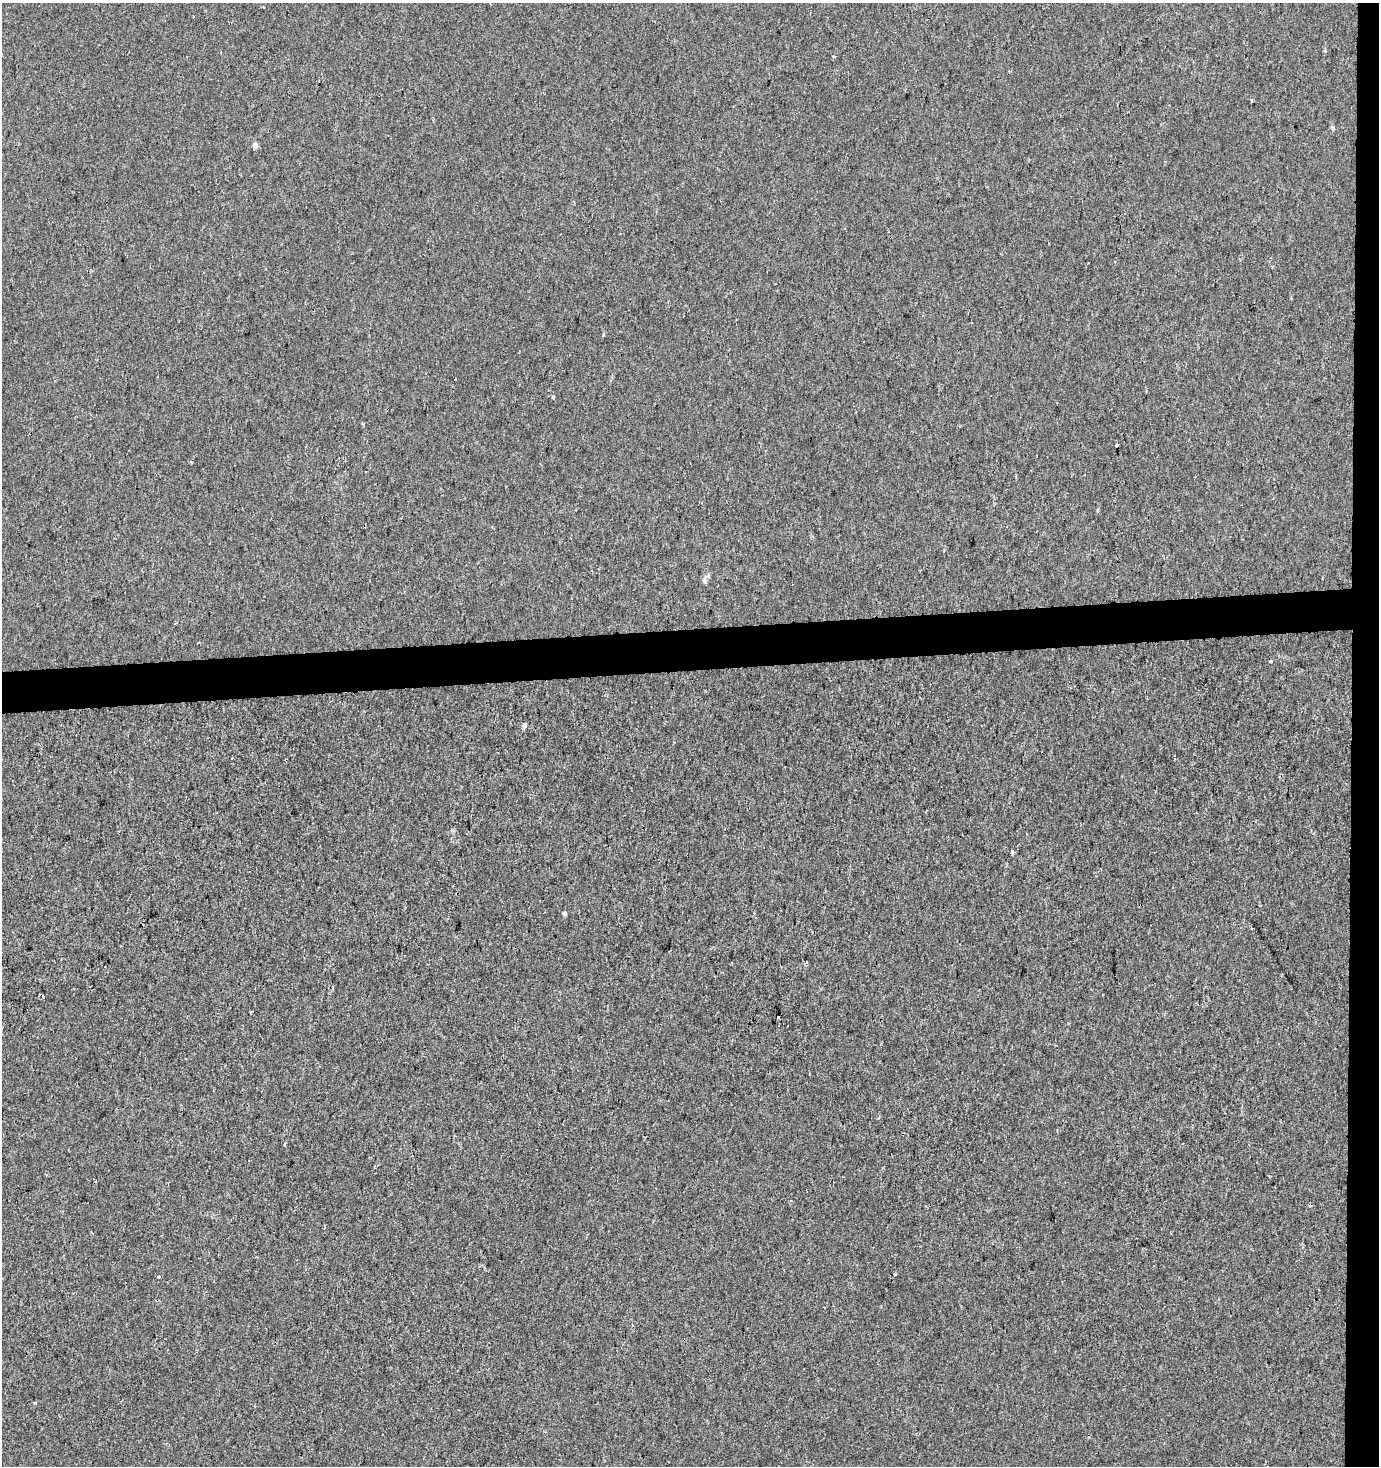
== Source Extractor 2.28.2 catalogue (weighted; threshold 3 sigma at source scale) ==
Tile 6 of 3 x 3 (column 3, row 2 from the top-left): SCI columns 2755-4131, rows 1465-2928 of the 4131 x 4392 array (HDU 1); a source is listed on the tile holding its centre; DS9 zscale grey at full resolution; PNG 1381 x 1468 px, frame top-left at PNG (2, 3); no overlay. Shown black and unused: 5% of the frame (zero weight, under 2 of 3 exposures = <1% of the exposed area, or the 3 px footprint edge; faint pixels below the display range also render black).
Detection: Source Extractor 2.28.2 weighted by HDU 2 'WHT'; one run over the whole footprint, this tile lists its part. Background 7.20e-04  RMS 0.0053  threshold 0.0239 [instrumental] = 3 sigma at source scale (4.5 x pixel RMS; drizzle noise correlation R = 1.50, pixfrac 1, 0.0396/0.0396 arcsec/px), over >= 5 px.
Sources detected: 20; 3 cosmic-ray / hot-pixel residue — not listed; the other 17 listed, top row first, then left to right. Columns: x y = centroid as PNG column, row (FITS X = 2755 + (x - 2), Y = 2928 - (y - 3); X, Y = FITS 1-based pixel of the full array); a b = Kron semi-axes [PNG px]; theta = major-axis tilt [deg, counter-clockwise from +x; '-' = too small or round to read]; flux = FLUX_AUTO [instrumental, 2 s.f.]
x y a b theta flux
1325 51 4 3 - 0.59
833 56 4 2 - 0.4
255 145 6 6 - 1.8
603 335 4 3 - 0.63
553 397 4 3 - 0.72
1117 445 3 3 - 2.7
704 580 8 6 -48 1.4
1270 661 3 3 - 4.3
524 725 4 3 - 15
232 758 3 2 - 0.73
1012 852 4 3 - 5
564 914 4 4 - 1.1
732 963 3 2 - 0.46
779 1017 3 3 - 3.9
484 1267 4 3 - 0.61
158 1277 4 3 - 0.94
35 1403 4 4 - 0.59